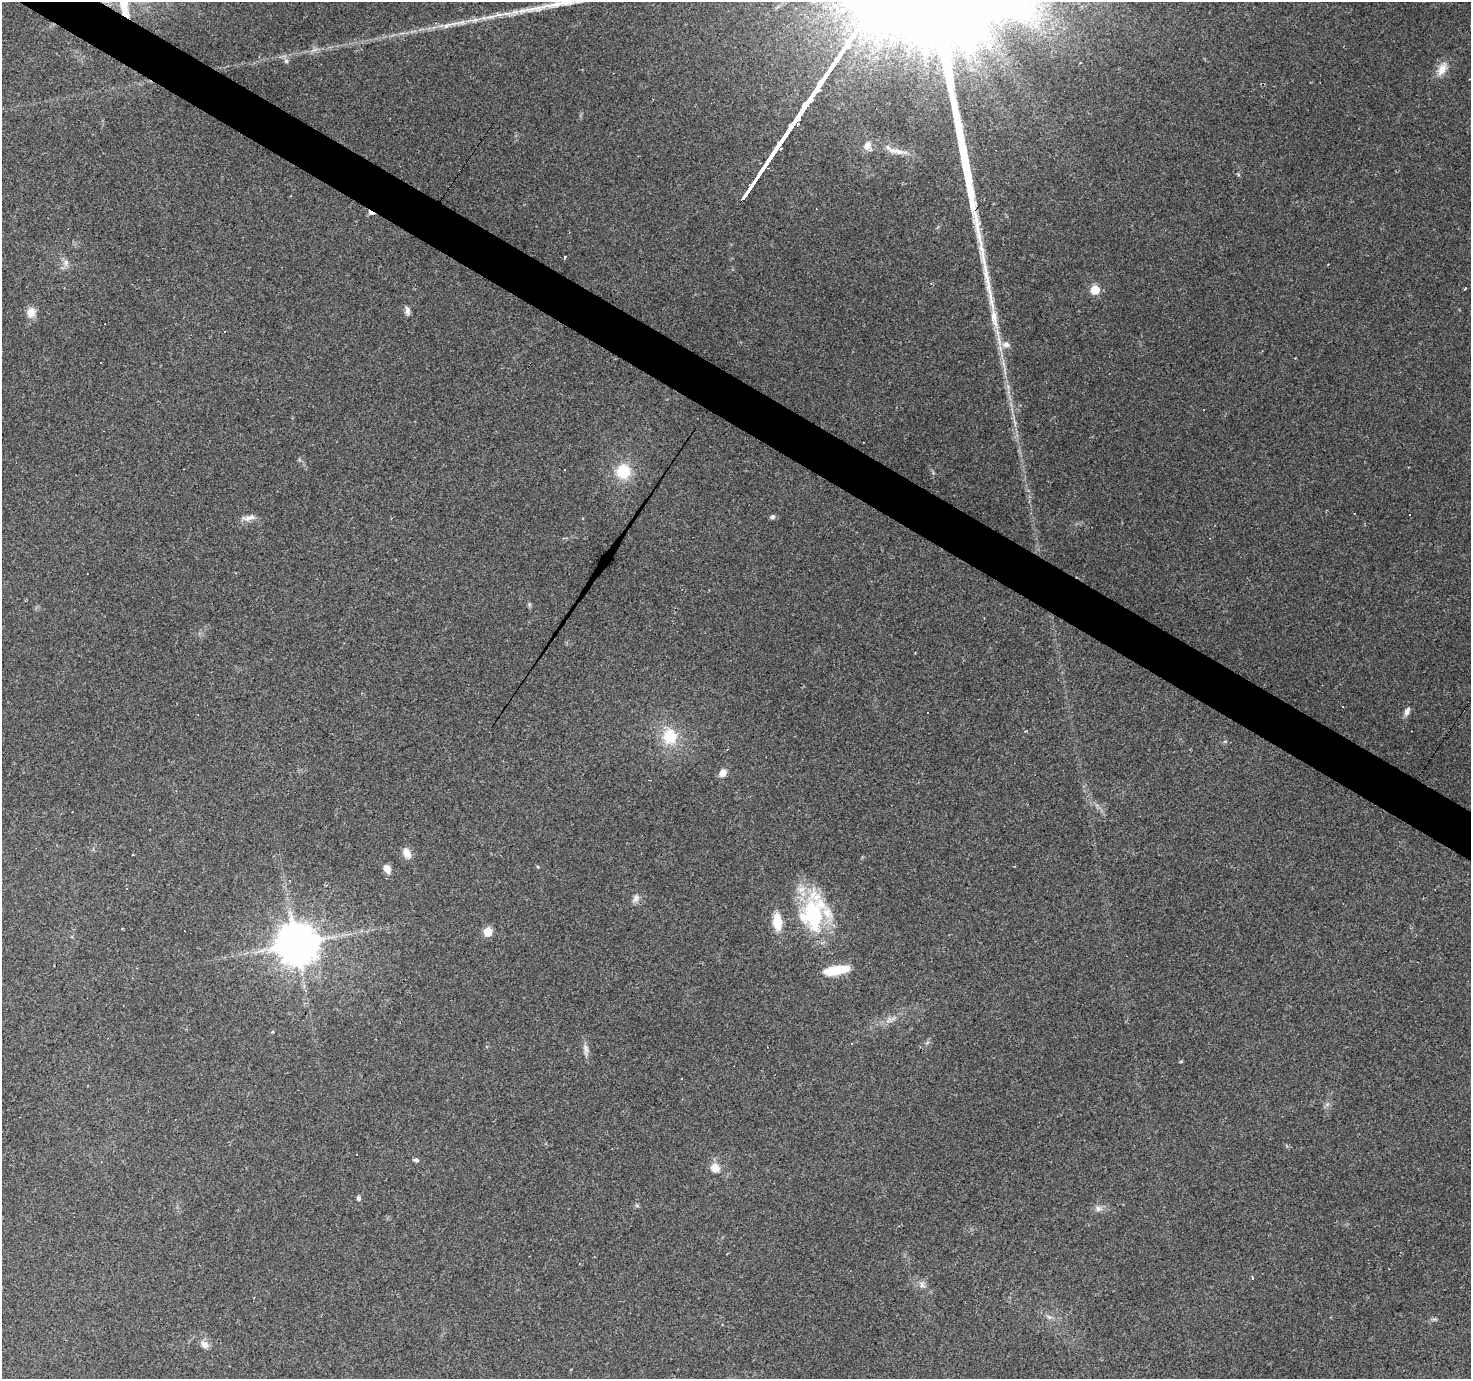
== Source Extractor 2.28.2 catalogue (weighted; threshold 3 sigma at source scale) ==
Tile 11 of 4 x 4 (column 3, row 3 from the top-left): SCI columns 2937-4405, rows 1563-2939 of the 5875 x 5945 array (HDU 1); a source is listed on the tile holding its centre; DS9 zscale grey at full resolution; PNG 1473 x 1381 px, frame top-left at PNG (2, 2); no overlay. Shown black and unused: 3% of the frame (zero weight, under 2 of 3 exposures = <1% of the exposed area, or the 3 px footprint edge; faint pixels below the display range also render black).
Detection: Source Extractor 2.28.2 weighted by HDU 2 'WHT'; one run over the whole footprint, this tile lists its part. Background 0.0793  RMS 0.0058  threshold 0.0259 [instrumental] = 3 sigma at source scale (4.5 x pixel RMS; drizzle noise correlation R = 1.50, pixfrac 1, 0.0396/0.0396 arcsec/px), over >= 5 px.
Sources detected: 68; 19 cosmic-ray / hot-pixel residue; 1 long thin detection or spike segment (spike, bleed or trail) — not listed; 3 inside a brighter listed object's ellipse — not listed separately; the other 45 listed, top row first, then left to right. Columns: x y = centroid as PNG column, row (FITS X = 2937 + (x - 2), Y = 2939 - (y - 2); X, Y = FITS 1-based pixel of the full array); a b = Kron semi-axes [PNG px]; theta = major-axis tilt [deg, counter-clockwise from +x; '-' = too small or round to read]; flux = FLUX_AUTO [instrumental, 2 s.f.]
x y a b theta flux
556 4 25 7 12 5.8
447 25 17 6 23 3.8
286 61 7 5 -47 1.4
971 69 12 9 -51 6
1442 69 20 10 62 6.7
867 146 11 9 67 4.3
898 151 20 7 -10 5
371 213 9 4 -25 3.6
565 257 4 3 - 1.6
66 262 9 6 84 2.3
1465 288 4 2 - 0.62
1095 290 5 5 - 23
407 310 11 6 -85 2.2
31 312 12 11 - 5.1
1006 344 12 8 -3 4
565 469 3 2 - 0.4
623 471 16 15 - 19
1409 515 3 2 - 0.61
772 517 5 5 - 1.6
249 518 19 7 9 3.6
1343 707 3 2 - 0.59
1407 711 11 6 65 2.6
670 736 20 17 -83 19
723 773 9 8 - 4.2
407 853 13 8 -61 4.7
538 867 5 3 - 0.54
387 869 10 7 -64 4.3
127 888 3 3 - 1.2
636 898 13 8 50 2.7
813 915 49 33 83 54
777 922 14 8 -85 15
488 932 5 5 - 18
297 944 11 11 - 1900
836 970 28 8 10 20
889 1020 12 4 50 2.2
586 1049 13 6 -70 2.7
416 1160 7 5 -18 1.2
715 1168 14 12 -43 5.3
359 1198 5 4 - 1.8
1098 1209 8 8 - 2.4
1252 1278 3 3 - 3.1
922 1285 9 7 -69 2.5
1049 1317 8 4 -36 1.4
1435 1319 9 3 -5 1
204 1345 11 8 -24 3.5
Overlapping masked pixels (flux is a lower limit): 1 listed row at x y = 371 213
Unlisted compact peaks at least as high as the median listed source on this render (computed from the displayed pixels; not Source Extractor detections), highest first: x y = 994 317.